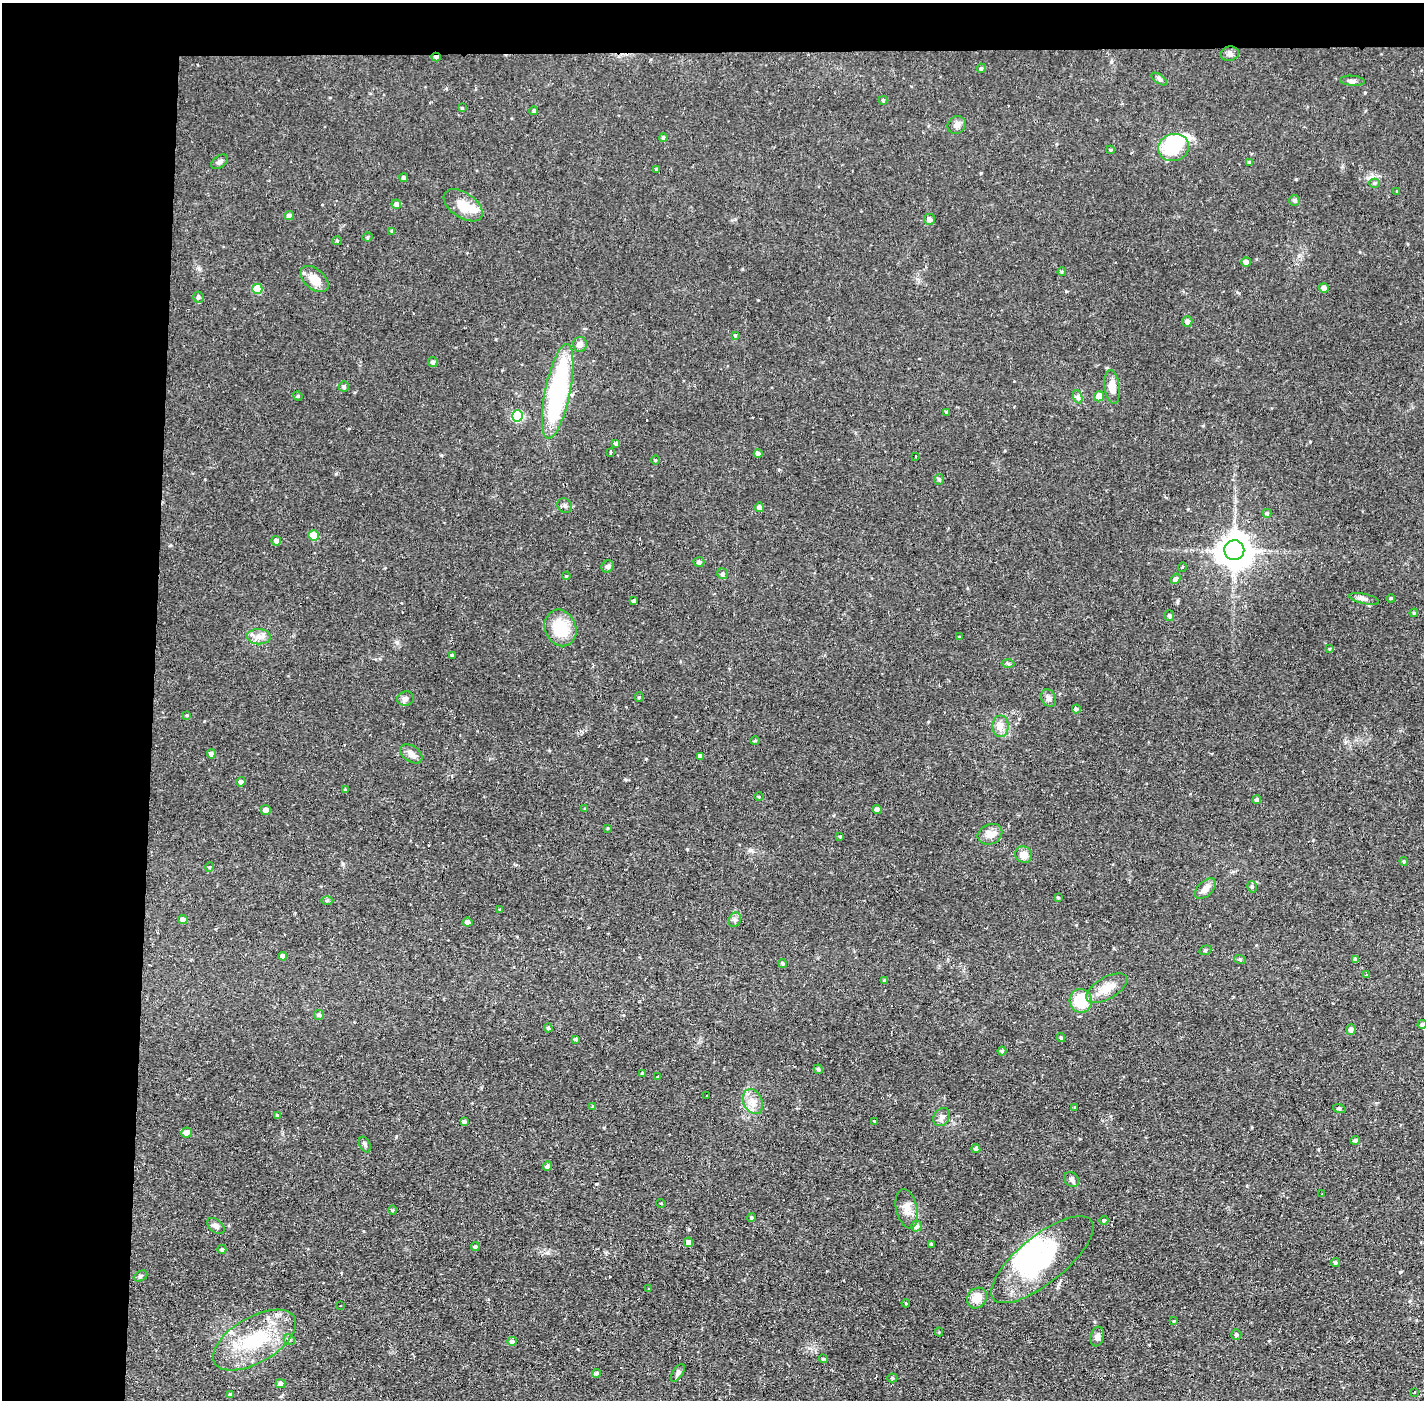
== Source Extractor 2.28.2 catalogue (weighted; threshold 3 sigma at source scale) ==
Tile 1 of 3 x 3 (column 1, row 1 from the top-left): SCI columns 1-1422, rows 2848-4245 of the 4267 x 4298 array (HDU 1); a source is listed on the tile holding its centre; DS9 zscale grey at full resolution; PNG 1426 x 1402 px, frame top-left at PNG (2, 3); each listed source drawn as its Kron ellipse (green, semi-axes under 4 px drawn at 4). Shown black and unused: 14% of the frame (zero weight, under 2 of 3 exposures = <1% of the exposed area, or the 3 px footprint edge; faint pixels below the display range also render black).
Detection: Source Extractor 2.28.2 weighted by HDU 2 'WHT'; one run over the whole footprint, this tile lists its part. Background 0.0915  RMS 0.0065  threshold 0.0291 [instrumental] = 3 sigma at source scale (4.5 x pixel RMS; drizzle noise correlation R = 1.50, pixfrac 1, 0.05/0.05 arcsec/px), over >= 5 px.
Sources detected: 184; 4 inside a brighter object's white glare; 7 cosmic-ray / hot-pixel residue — neither listed nor drawn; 2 inside a brighter listed object's ellipse — not listed separately; the other 171 listed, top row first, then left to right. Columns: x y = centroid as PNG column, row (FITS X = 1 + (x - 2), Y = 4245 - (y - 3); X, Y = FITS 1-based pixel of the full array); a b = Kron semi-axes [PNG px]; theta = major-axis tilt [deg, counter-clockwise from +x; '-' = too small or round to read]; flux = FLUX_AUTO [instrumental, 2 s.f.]
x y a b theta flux
1230 54 9 7 12 2
436 57 4 4 - 1.9
981 68 4 4 - 0.97
1159 79 9 4 -36 1.4
1352 81 12 5 -4 2.2
883 100 4 3 - 0.99
462 108 3 3 - 0.9
534 111 4 4 - 0.94
957 125 9 8 - 3.2
663 138 4 4 - 1.2
1173 147 16 13 15 25
1111 150 4 4 - 0.89
219 162 9 6 36 2.1
1249 162 4 4 - 0.9
656 169 3 3 - 0.75
404 178 4 4 - 1.7
1375 183 5 4 - 0.87
1397 191 3 3 - 0.93
1295 200 5 5 - 1.4
396 204 5 4 - 2.5
463 205 22 12 -34 11
289 216 4 4 - 2.7
930 219 5 5 - 2.4
392 231 4 4 - 0.86
367 237 5 3 - 0.93
337 241 4 4 - 0.76
1246 262 5 4 - 2.5
1062 272 4 4 - 0.68
315 279 16 10 -40 8.2
1324 288 5 5 - 2.9
257 289 5 5 - 18
198 297 5 5 - 1.3
1187 321 5 5 - 2.2
735 335 4 3 - 0.65
580 344 7 7 - 3
433 362 5 5 - 1.4
344 386 5 5 - 1.3
1112 387 17 7 -83 7.8
558 391 48 12 78 100
298 396 5 4 - 0.86
1099 396 5 5 - 6.7
1078 397 7 4 -72 1.3
947 412 4 3 - 1.2
518 416 5 5 - 46
616 443 4 3 - 1.1
610 452 4 3 - 2.2
758 453 4 4 - 1.6
916 456 3 2 - 0.97
656 460 5 3 - 0.55
939 480 5 4 - 0.88
565 506 8 7 - 1.7
759 507 5 4 - 2
1267 513 4 4 - 0.96
313 535 5 5 - 15
276 541 5 5 - 2.4
1234 550 10 10 - 1300
699 562 5 5 - 1.5
608 566 6 5 - 1.5
1182 567 5 3 - 0.51
723 574 6 5 - 1.4
566 576 4 3 - 0.63
1176 579 5 4 - 1.9
1391 598 4 3 - 0.59
1364 599 15 5 -12 2.5
634 601 3 3 - 1.3
1414 613 4 3 - 0.7
1169 616 5 5 - 1.6
561 628 19 15 -68 22
259 637 12 7 -1 4.2
959 637 4 3 - 0.62
1329 649 4 3 - 0.59
452 655 3 3 - 1.2
1008 664 6 4 -3 0.91
639 697 5 4 - 0.84
1048 698 9 7 -64 2.3
406 699 8 7 - 2.6
1076 709 4 4 - 1.4
187 715 4 3 - 0.68
1001 726 11 8 -90 3.8
755 741 4 4 - 0.86
211 754 4 4 - 2.4
411 754 12 8 -36 3.2
700 756 4 4 - 2.4
241 782 5 4 - 2.1
345 790 4 3 - 0.8
759 797 4 3 - 0.54
1257 800 4 4 - 1.5
585 809 3 3 - 0.73
266 810 5 5 - 2.7
877 810 4 4 - 3.1
608 828 3 2 - 0.5
990 834 13 10 23 6
840 836 3 3 - 0.74
1024 855 9 8 - 5.6
1404 861 4 4 - 0.78
210 867 5 3 - 0.62
1252 887 6 4 -76 1.2
1205 889 13 7 45 4.8
1058 897 4 3 - 0.61
327 900 6 4 1 0.99
500 909 4 4 - 0.63
183 919 4 4 - 3.4
735 920 7 6 - 1.8
467 922 5 4 - 2.7
1205 950 6 4 21 0.93
283 956 4 4 - 2.7
1240 959 6 3 -19 0.77
1355 959 4 4 - 1.4
783 963 4 4 - 1.1
1367 975 3 2 - 0.93
885 981 4 4 - 1.2
1107 988 23 10 30 9.8
1081 1001 12 11 - 20
319 1015 5 5 - 1.4
1422 1024 5 4 - 1.6
548 1028 4 4 - 0.68
1351 1030 5 4 - 2.3
1061 1038 4 3 - 0.95
576 1039 3 3 - 0.79
1002 1051 4 4 - 1
818 1069 5 4 - 0.89
642 1073 4 4 - 1.3
658 1077 3 2 - 0.5
706 1096 3 2 - 0.72
753 1102 13 9 -63 6
593 1106 4 4 - 0.73
1075 1107 3 2 - 0.52
1339 1108 6 4 -18 0.89
277 1116 4 3 - 0.9
942 1117 10 7 53 2.7
874 1121 3 3 - 0.46
464 1122 4 3 - 1.7
187 1132 5 5 - 3.1
1355 1140 5 4 - 1.3
365 1144 8 5 -64 1.3
976 1149 4 4 - 1.6
547 1166 5 4 - 1.5
1072 1180 8 6 -52 2.1
1322 1194 2 2 - 0.56
661 1203 5 3 - 0.52
907 1209 20 10 -78 6.3
393 1210 4 3 - 0.59
751 1217 4 4 - 0.8
1104 1220 4 4 - 1.3
216 1226 10 6 -40 2.1
916 1226 5 5 - 2.4
688 1242 4 4 - 4.2
931 1244 4 3 - 1.1
475 1247 4 4 - 1.5
222 1249 4 4 - 1.1
1042 1260 63 23 39 60
1336 1263 4 4 - 1.2
141 1276 7 5 28 1.1
649 1289 3 3 - 0.66
977 1298 11 9 52 8.1
906 1303 4 3 - 0.67
340 1306 2 2 - 0.49
1174 1321 4 3 - 0.56
939 1332 4 4 - 0.58
1236 1335 5 5 - 1.1
1097 1337 10 6 76 2.9
255 1340 46 22 30 42
289 1340 6 5 - 1.2
512 1341 5 4 - 1.9
823 1359 4 3 - 0.86
596 1373 4 4 - 1.3
678 1373 10 5 56 1.8
892 1378 5 4 - 0.9
280 1384 5 4 - 2.8
1414 1392 3 2 - 0.75
231 1394 4 4 - 0.99
Overlapping masked pixels (flux is a lower limit): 2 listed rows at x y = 436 57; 255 1340
Isophote crosses this tile's border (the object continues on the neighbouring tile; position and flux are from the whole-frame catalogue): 1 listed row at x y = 1422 1024
Unlisted compact peaks at least as high as the median listed source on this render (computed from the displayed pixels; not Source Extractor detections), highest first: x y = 1296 179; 336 474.